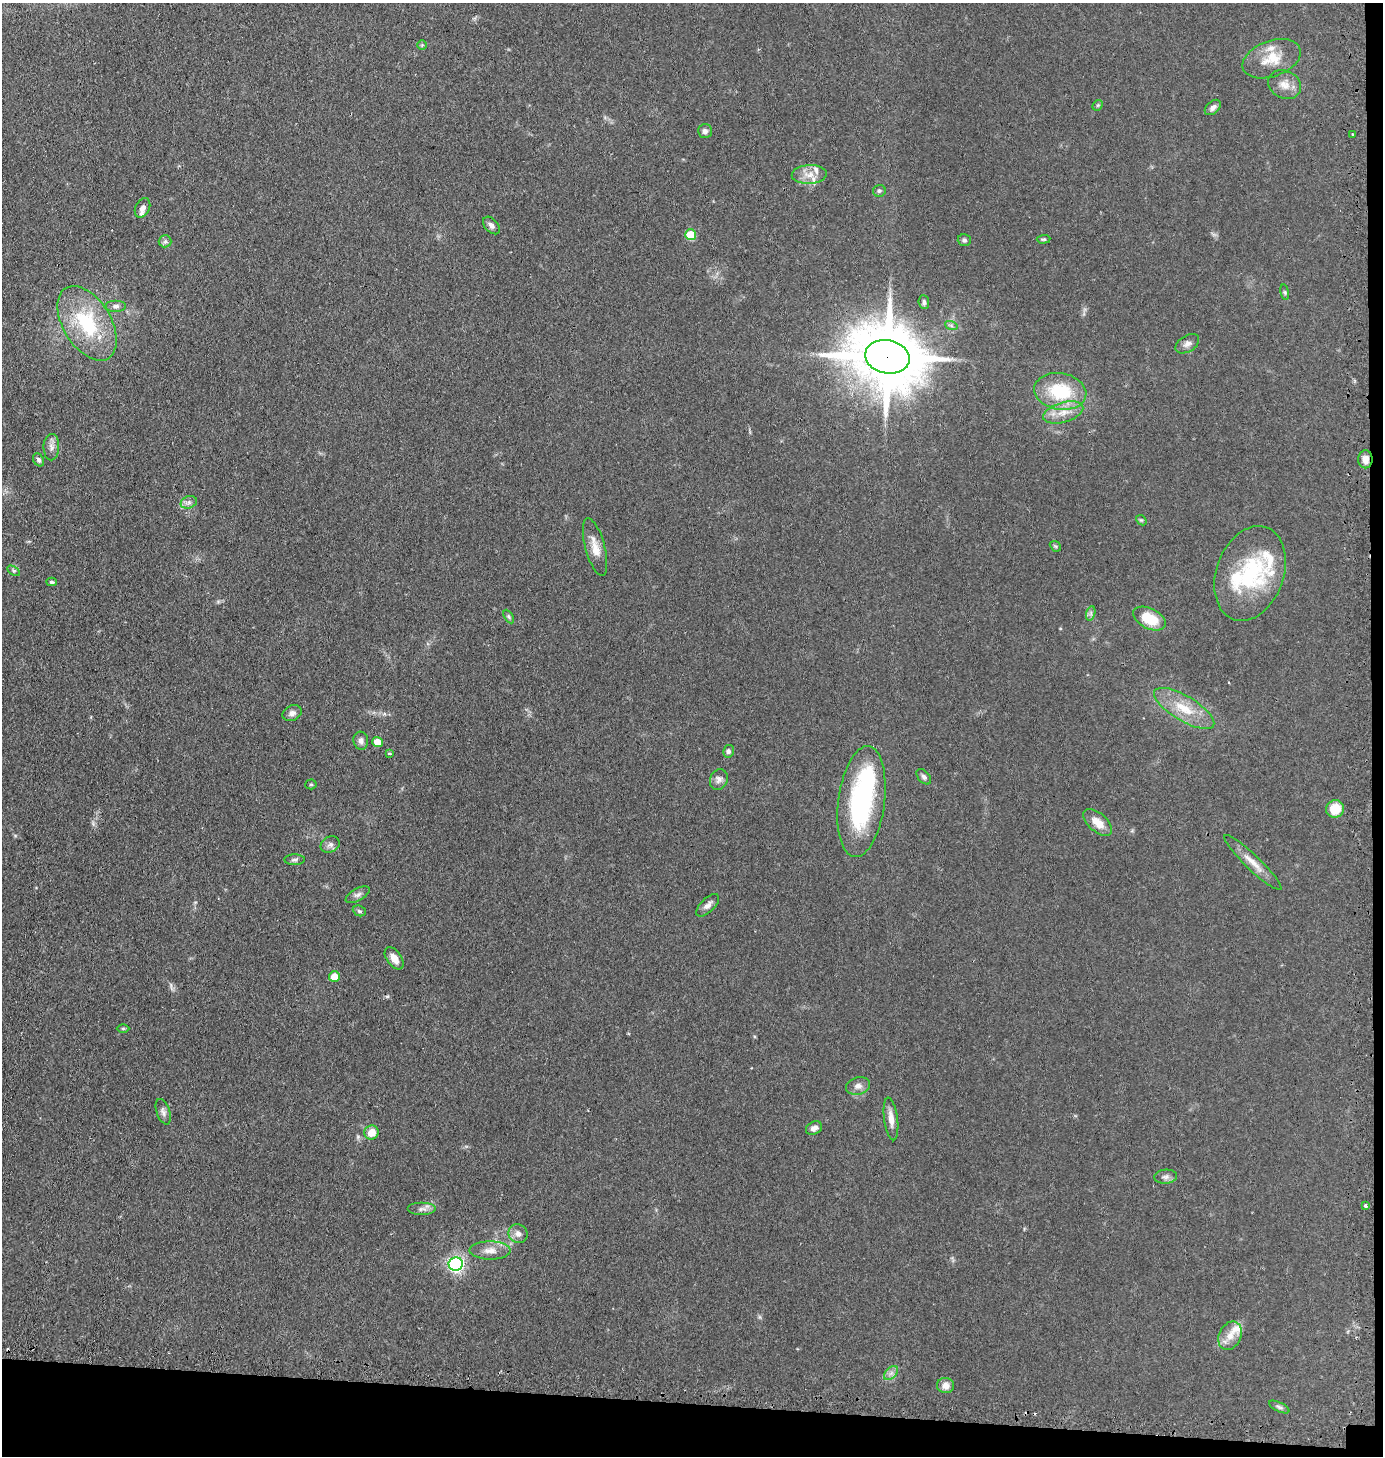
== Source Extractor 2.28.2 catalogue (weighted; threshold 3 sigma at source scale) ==
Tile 9 of 3 x 3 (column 3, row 3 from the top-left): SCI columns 2891-4271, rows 20-1473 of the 4441 x 4403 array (HDU 1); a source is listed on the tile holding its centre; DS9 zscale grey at full resolution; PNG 1385 x 1458 px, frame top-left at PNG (2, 3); each listed source drawn as its Kron ellipse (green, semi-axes under 4 px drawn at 4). Shown black and unused: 5% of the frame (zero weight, under 2 of 3 exposures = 4% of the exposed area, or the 3 px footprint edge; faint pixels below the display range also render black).
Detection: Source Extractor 2.28.2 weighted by HDU 2 'WHT'; one run over the whole footprint, this tile lists its part. Background 0.106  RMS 0.0076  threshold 0.0341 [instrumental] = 3 sigma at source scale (4.5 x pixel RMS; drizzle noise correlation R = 1.50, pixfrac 1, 0.05/0.05 arcsec/px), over >= 5 px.
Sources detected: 84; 3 cosmic-ray / hot-pixel residue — neither listed nor drawn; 8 inside a brighter listed object's ellipse — not listed separately; the other 73 listed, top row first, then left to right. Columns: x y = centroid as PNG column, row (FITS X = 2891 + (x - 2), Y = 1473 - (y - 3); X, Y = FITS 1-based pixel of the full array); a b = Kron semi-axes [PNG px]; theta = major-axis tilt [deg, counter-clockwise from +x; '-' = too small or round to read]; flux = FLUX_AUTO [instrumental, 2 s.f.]
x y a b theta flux
422 45 5 5 - 0.92
1272 59 30 18 20 19
1285 85 17 13 -28 8.4
1098 105 6 4 44 1.1
1213 107 9 6 41 2.9
705 131 7 7 - 2.8
1352 134 3 3 - 1
809 174 17 9 3 8.2
879 191 6 6 - 1.5
142 208 10 7 63 3.3
491 225 10 6 -48 3
691 235 5 5 - 25
1044 239 7 4 4 1.2
964 240 6 6 - 1.6
165 241 6 6 - 1.8
1285 292 8 4 -81 1.2
924 302 7 5 -85 1.9
116 306 10 6 0 2.7
87 323 41 24 -58 55
951 325 6 4 -20 1.4
1187 344 13 8 32 3.7
887 357 22 16 -12 7000
1060 391 26 18 -10 41
1063 412 21 10 16 11
51 447 13 8 88 4.2
1365 459 9 7 -90 5.2
39 460 7 5 -58 1.9
189 502 8 6 18 2.7
1141 520 6 4 -41 0.96
1055 546 6 4 -43 1.2
595 547 30 9 -75 9.9
14 571 7 4 -31 1.4
1250 573 49 33 70 69
52 582 5 4 - 1.4
1091 613 7 4 72 1.7
509 617 7 4 -59 1.3
1149 618 17 10 -26 23
1184 708 34 12 -31 21
292 713 10 7 25 3.4
361 741 9 7 -81 2.9
377 742 5 5 - 13
728 751 6 5 - 2
389 753 4 3 - 1.2
924 777 9 5 -49 2.2
719 779 10 8 67 3.6
311 784 5 5 - 1.1
861 802 56 23 83 110
1335 809 9 8 - 16
1098 822 17 9 -40 9.5
330 845 10 8 25 3
295 860 10 5 1 2
1253 862 39 7 -44 9.7
358 895 13 6 29 2.9
708 905 14 7 44 3.7
359 911 7 5 -23 1.3
394 958 12 7 -54 6.4
334 977 5 5 - 12
123 1028 6 4 0 0.93
858 1086 12 8 14 4.3
163 1112 13 6 -71 3.1
891 1119 21 7 -82 6.6
814 1128 8 6 25 3.6
371 1132 7 7 - 9.9
1166 1177 11 7 3 2.9
1365 1206 3 3 - 3.7
422 1209 14 6 0 3.2
518 1234 10 9 - 4.4
490 1250 20 9 0 7.4
456 1264 7 6 - 220
1230 1336 15 11 65 8.6
891 1373 8 5 45 2.7
946 1386 8 7 - 4.5
1279 1407 11 4 -26 1.9
Overlapping masked pixels (flux is a lower limit): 2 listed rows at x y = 887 357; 1365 459